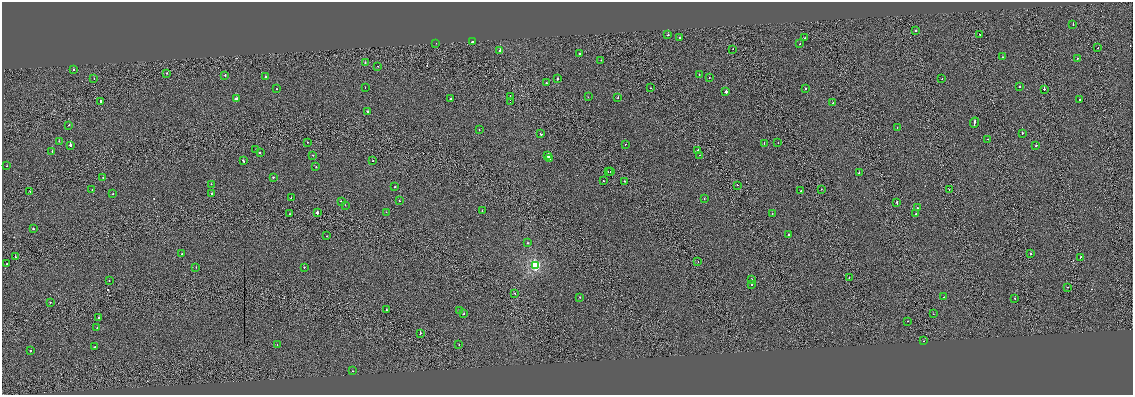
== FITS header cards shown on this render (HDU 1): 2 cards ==
NAXIS1  =                 2261
NAXIS2  =                  786

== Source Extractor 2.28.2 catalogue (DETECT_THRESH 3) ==
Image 2261 x 786 px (HDU 1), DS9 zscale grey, zoomed out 1/2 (1 PNG px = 2 x 2 image px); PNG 1135 x 397 px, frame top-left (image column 1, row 786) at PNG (2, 2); each listed source drawn as its Kron ellipse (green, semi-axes under 4 px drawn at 4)
Background -0.00677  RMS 1.1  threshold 3.41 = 3 sigma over >= 5 px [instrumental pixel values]
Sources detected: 155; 17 cannot appear on this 1/2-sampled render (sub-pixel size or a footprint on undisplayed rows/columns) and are neither listed nor drawn; the other 138 listed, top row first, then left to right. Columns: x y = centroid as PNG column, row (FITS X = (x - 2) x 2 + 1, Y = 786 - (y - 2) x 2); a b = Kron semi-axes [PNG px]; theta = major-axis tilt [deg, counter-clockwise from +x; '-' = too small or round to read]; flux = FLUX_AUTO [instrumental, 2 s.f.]
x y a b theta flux
1073 24 2 2 - 930
916 31 2 2 - 2000
979 34 2 1 - 500
668 35 2 1 - 8700
679 38 2 2 - 1100
804 38 2 1 - 300
472 42 2 2 - 3900
436 43 2 2 - 930
800 44 2 2 - 720
1098 48 2 2 - 530
733 49 2 1 - 210
500 50 2 2 - 3400
580 54 2 2 - 640
1002 57 2 2 - 990
1077 59 2 2 - 640
601 60 2 2 - 470
365 63 2 2 - 690
378 66 2 2 - 470
73 70 2 2 - 380
167 73 2 1 - 680
225 75 2 2 - 690
699 75 2 2 - 400
265 77 2 2 - 1700
94 78 2 1 - 320
709 78 2 2 - 220
557 79 2 2 - 3000
942 79 2 2 - 640
546 83 2 2 - 1800
365 87 2 1 - 350
1019 87 2 2 - 1100
651 88 2 2 - 430
805 88 2 2 - 670
276 89 2 2 - 410
1044 89 2 1 - 7300
726 92 2 2 - 28000
510 97 3 1 - 90000
588 97 2 1 - 180
618 98 2 2 - 1800
236 99 2 2 - 2800
450 99 2 2 - 540
1080 100 2 2 - 680
101 101 2 2 - 4500
511 102 2 1 - 32000
832 103 2 1 - 2200
368 111 2 2 - 4100
974 123 5 2 - 2900
69 125 2 2 - 480
897 127 2 1 - 180
479 129 2 2 - 550
1022 133 2 2 - 1000
541 134 2 2 - 1400
988 139 2 1 - 520
59 141 2 2 - 940
307 142 2 1 - 290
764 143 2 2 - 320
778 143 2 1 - 140
625 144 2 1 - 420
70 145 2 2 - 6600
1036 146 2 2 - 940
256 149 2 1 - 550
698 150 2 1 - 990
52 151 2 2 - 1100
260 152 2 2 - 880
313 155 2 2 - 200
700 155 2 1 - 230
548 156 3 2 - 3800
549 158 3 2 - 4200
243 161 3 2 - 1600
372 161 2 1 - 590
7 166 2 2 - 420
316 167 2 2 - 530
608 171 2 2 - 3200
610 172 2 1 - 1000
859 173 2 2 - 660
103 177 2 1 - 390
273 177 2 2 - 1300
604 181 2 1 - 420
624 181 2 1 - 260
211 184 2 2 - 410
737 185 2 1 - 610
395 187 2 2 - 550
821 189 2 1 - 390
949 189 2 1 - 1100
92 190 2 2 - 800
30 191 2 1 - 480
801 191 2 2 - 370
113 194 2 2 - 770
212 194 2 2 - 1300
291 198 2 1 - 510
704 199 2 2 - 470
341 201 2 1 - 1100
399 201 2 1 - 290
897 203 3 2 - 1500
345 205 2 1 - 330
917 208 2 2 - 890
482 211 2 2 - 340
317 212 2 2 - 30000
386 212 2 1 - 410
916 213 2 2 - 450
290 214 2 1 - 300
772 214 2 1 - 750
33 229 2 2 - 960
789 235 2 2 - 2900
326 236 2 1 - 340
527 243 2 2 - 1800
1031 253 2 2 - 1200
182 254 2 2 - 1200
15 257 2 1 - 1200
1080 257 2 2 - 1800
698 261 2 1 - 270
7 264 2 1 - 710
535 265 4 3 - 26000
196 267 2 2 - 190
304 267 2 2 - 590
849 277 2 1 - 500
751 279 2 2 - 990
109 280 2 1 - 520
751 284 2 2 - 330
1068 287 2 2 - 510
515 293 2 1 - 530
580 297 2 2 - 350
944 297 2 2 - 410
1015 298 2 2 - 550
50 302 2 1 - 330
386 310 2 2 - 770
459 310 2 2 - 560
464 314 2 2 - 570
933 314 2 1 - 460
99 318 2 2 - 1200
908 321 2 1 - 370
97 328 2 2 - 340
420 333 2 1 - 1100
923 341 2 1 - 450
459 344 2 1 - 190
277 345 2 2 - 590
94 347 2 1 - 480
30 350 2 2 - 850
352 371 2 2 - 1200
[17 sub-pixel or undisplayed-footprint detections neither listed nor drawn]